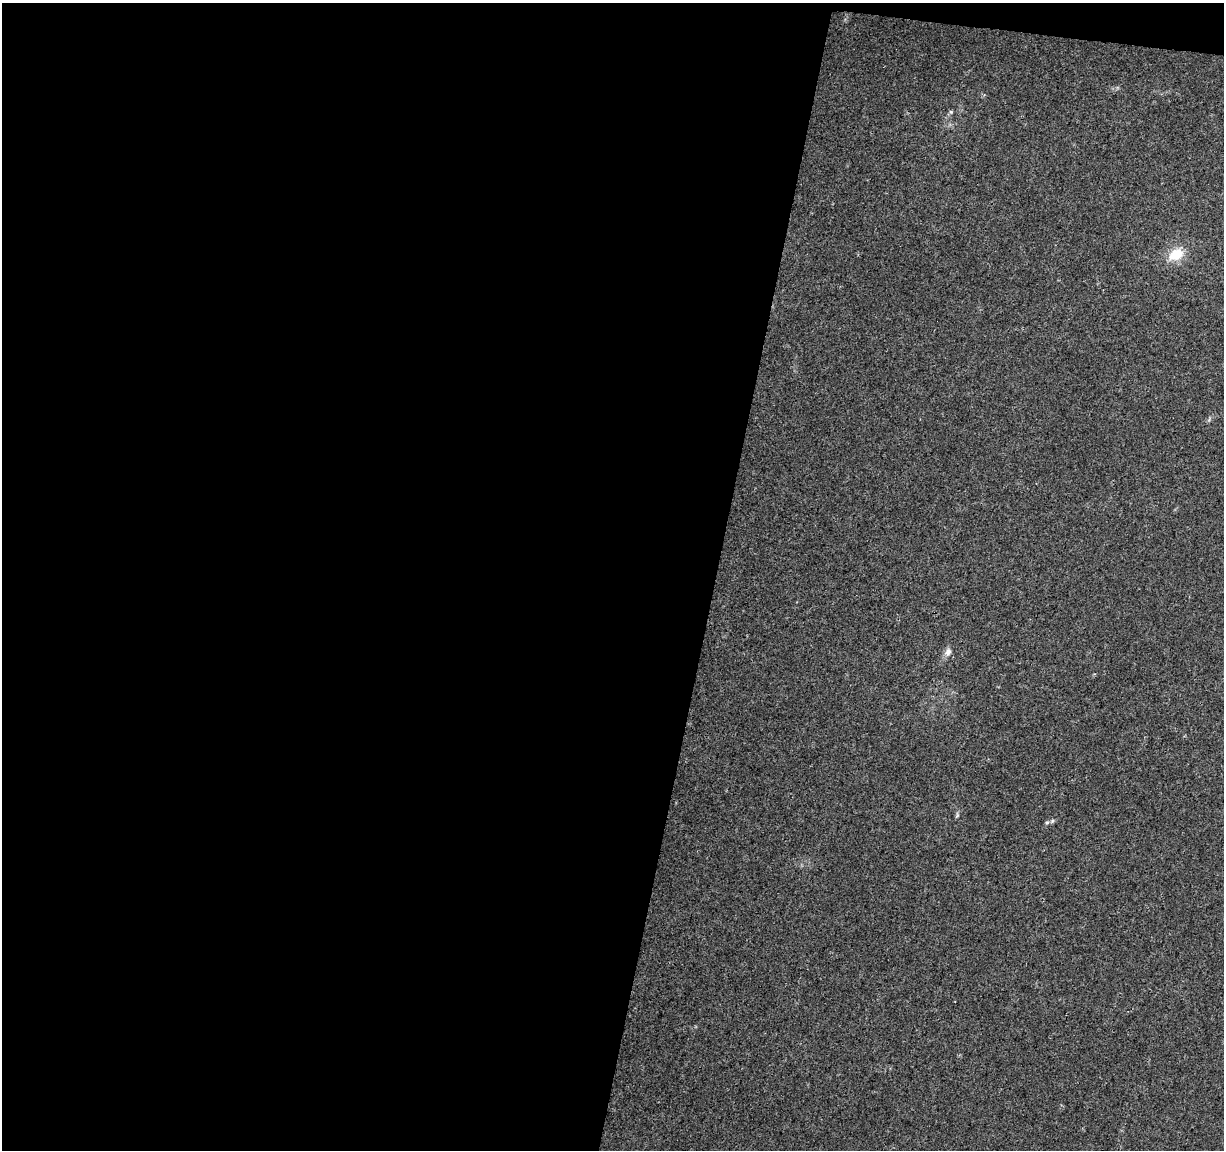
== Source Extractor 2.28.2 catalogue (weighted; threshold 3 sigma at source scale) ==
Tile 1 of 4 x 4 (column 1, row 1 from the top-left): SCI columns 1-1222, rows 3668-4815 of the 4895 x 5100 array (HDU 1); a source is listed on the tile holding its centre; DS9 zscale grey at full resolution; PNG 1226 x 1152 px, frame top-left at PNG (2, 3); no overlay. Shown black and unused: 59% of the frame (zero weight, under 3 of 4 exposures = <1% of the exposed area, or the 3 px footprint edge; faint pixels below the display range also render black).
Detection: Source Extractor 2.28.2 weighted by HDU 2 'WHT'; one run over the whole footprint, this tile lists its part. Background 0.0215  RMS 0.004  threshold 0.0182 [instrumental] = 3 sigma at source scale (4.5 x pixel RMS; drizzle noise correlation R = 1.50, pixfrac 1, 0.0396/0.0396 arcsec/px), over >= 5 px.
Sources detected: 6; all 6 listed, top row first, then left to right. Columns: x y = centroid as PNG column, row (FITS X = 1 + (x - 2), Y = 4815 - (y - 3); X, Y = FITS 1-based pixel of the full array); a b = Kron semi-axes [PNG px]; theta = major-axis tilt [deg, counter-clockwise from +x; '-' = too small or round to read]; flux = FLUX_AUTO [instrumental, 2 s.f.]
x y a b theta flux
951 112 5 5 - 0.62
1176 254 18 13 31 8.9
948 652 10 8 63 2.2
957 815 7 4 57 0.6
1052 821 6 4 46 0.64
1047 822 6 4 19 0.58